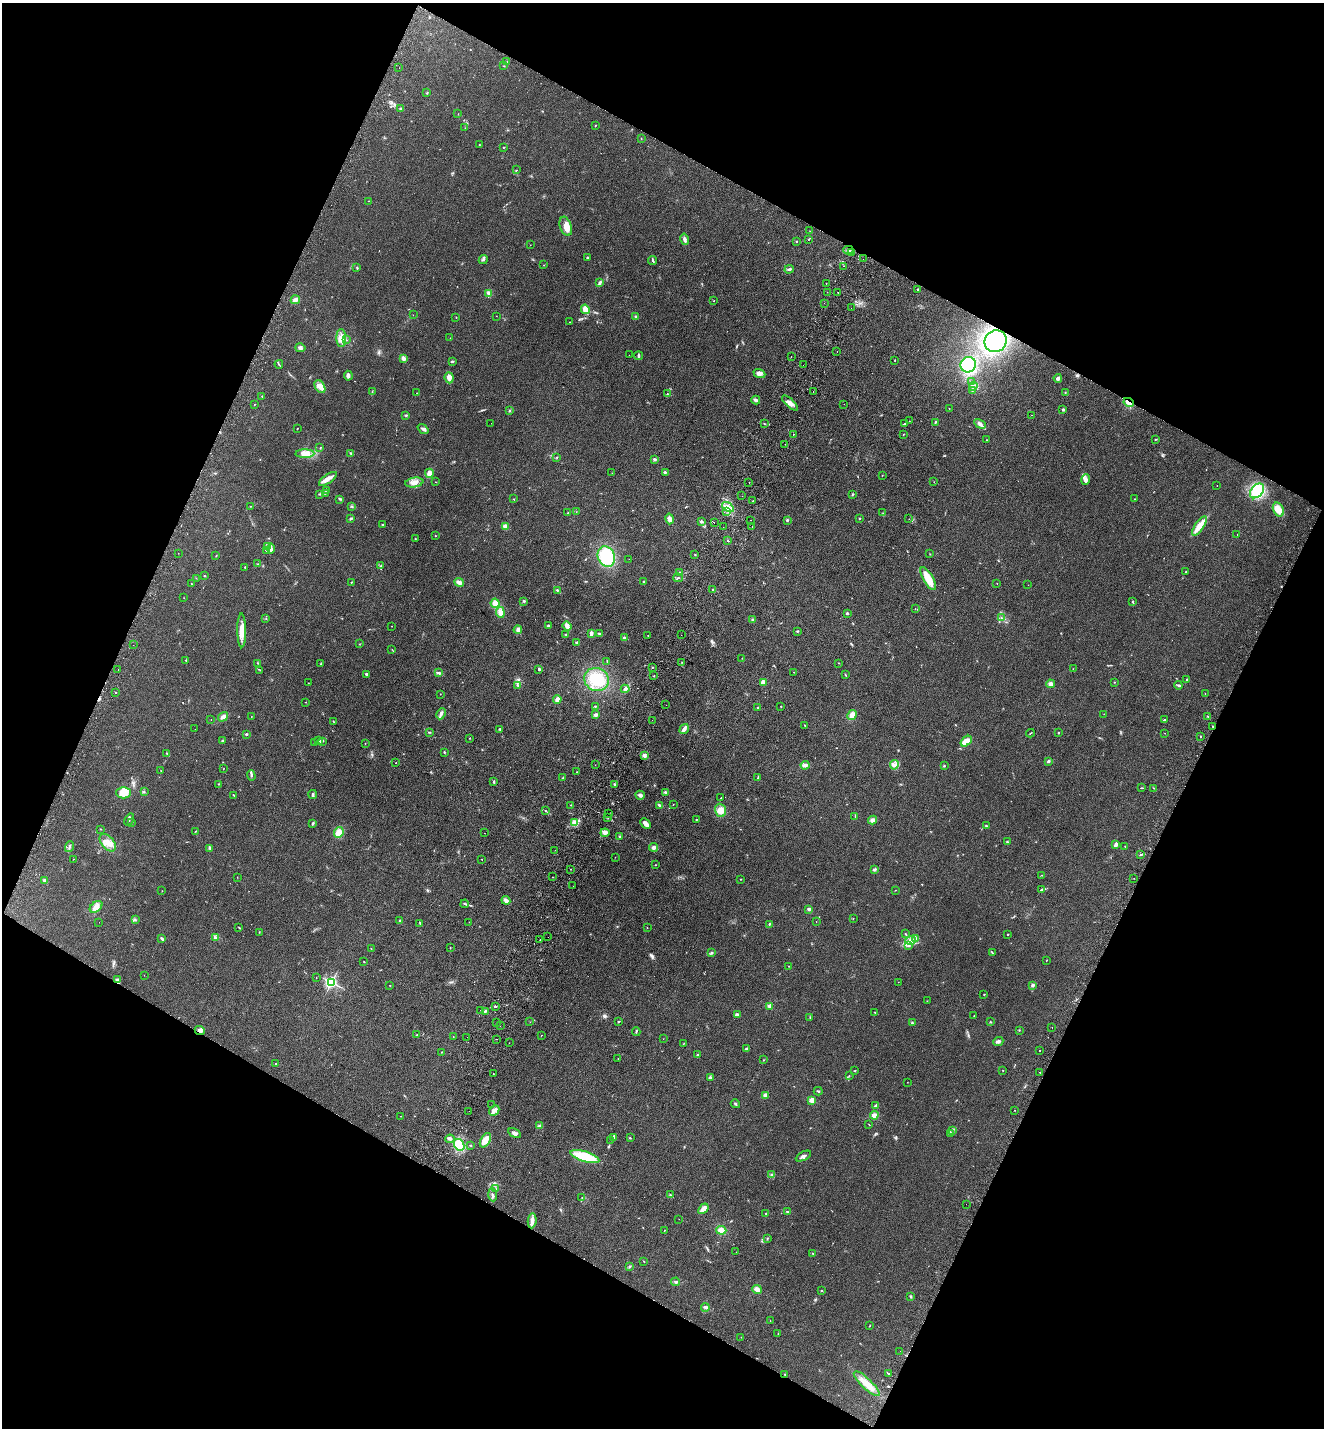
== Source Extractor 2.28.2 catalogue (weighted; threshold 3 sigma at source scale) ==
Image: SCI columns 334-5618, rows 31-5731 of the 5816 x 5760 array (HDU 1 of 3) = the unmasked area's bounding box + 8 px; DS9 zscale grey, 4 x 4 block average (1 PNG px = mean of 4 x 4 image px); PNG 1326 x 1430 px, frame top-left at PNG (2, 3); each listed source drawn as its Kron ellipse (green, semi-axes under 4 px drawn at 4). Shown black and unused: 45% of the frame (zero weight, under 2 of 3 exposures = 3% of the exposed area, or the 3 px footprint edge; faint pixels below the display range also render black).
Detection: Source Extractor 2.28.2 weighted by HDU 2 'WHT'. Background 0.312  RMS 0.014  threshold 0.0645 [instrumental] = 3 sigma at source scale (4.5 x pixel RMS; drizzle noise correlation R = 1.50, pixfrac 1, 0.05/0.05 arcsec/px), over >= 5 px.
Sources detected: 524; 2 too faint to see at this stretch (4 x 4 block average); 23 cosmic-ray / hot-pixel residue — neither listed nor drawn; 9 coinciding with a brighter row at this scale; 15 inside a brighter listed object's ellipse — not listed separately; the other 475 listed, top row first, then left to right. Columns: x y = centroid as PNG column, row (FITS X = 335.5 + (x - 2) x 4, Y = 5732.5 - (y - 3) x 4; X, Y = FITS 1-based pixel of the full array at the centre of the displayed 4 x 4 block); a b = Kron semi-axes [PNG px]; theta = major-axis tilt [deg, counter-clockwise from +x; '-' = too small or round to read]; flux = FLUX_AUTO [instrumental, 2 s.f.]
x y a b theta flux
507 62 3 2 - 5.1
504 66 2 2 - 5.7
399 68 2 2 - 1.1
427 93 2 2 - 4.8
401 109 2 2 - 7.5
458 114 2 2 - 2.2
595 126 2 2 - 3.8
465 128 2 2 - 2.6
641 139 2 2 - 2
479 144 2 2 - 5.7
503 147 2 2 - 2.8
516 170 2 2 - 2.1
368 201 2 2 - 2.1
566 226 10 5 -70 61
810 231 2 2 - 1.8
685 239 6 3 -76 22
809 239 3 2 - 4.4
796 241 2 2 - 5
530 245 2 2 - 1.3
848 250 5 2 - 18
851 252 3 2 - 6.2
587 258 3 2 - 7.4
483 259 5 2 - 13
863 259 2 2 - 2.2
653 260 4 2 - 10
544 265 2 2 - 2.9
844 266 2 2 - 4.1
357 268 3 2 - 4.2
789 269 4 2 - 12
599 283 4 2 - 21
826 283 2 2 - 3.5
918 289 2 2 - 38
827 292 2 2 - 1.2
838 292 2 2 - 4.2
489 293 4 3 - 30
295 300 5 3 - 33
714 301 2 2 - 3
824 303 2 2 - 2.9
851 308 2 2 - 1.9
585 309 5 4 - 55
413 315 2 2 - 1.2
496 316 2 2 - 1.6
456 317 2 2 - 2
636 317 2 2 - 5.4
570 322 2 2 - 2.3
341 338 9 5 -89 54
450 338 2 2 - 3.4
346 340 2 2 - 4.4
996 341 11 10 - 500
300 348 5 3 - 18
837 351 2 2 - 3.8
629 355 2 2 - 2.8
638 356 4 2 - 13
791 356 2 2 - 3.2
403 358 4 3 - 25
895 360 2 2 - 3
452 361 3 2 - 6.5
279 364 4 2 - 6.2
803 365 2 2 - 2.4
968 365 8 7 - 530
759 374 6 4 -20 27
348 376 5 3 - 24
449 378 5 4 - 45
1058 378 4 4 - 17
972 381 2 2 - 2.6
973 386 4 3 - 18
320 387 7 5 -58 45
972 390 2 2 - 5.9
813 391 2 2 - 4.3
372 392 2 2 - 2.3
417 393 2 2 - 2.5
1065 393 2 2 - 3.1
667 394 2 2 - 4.3
262 396 2 2 - 3.7
756 400 4 3 - 25
1129 402 5 2 - 39
790 403 10 4 -43 43
254 404 2 2 - 3
844 404 2 2 - 1
949 408 2 2 - 2.6
1063 410 2 2 - 46
510 411 3 2 - 6
406 415 3 2 - 8.1
1032 415 2 2 - 2.1
909 421 2 2 - 1.4
935 422 4 2 - 6.1
491 423 2 2 - 2.7
764 424 2 2 - 3.7
904 424 2 2 - 3.6
980 424 6 3 -28 28
297 429 2 2 - 3.1
423 429 6 2 -39 23
903 434 2 2 - 2.5
793 435 2 2 - 14
1156 439 2 2 - 4.3
987 440 2 2 - 3
785 444 2 2 - 1.3
320 448 2 2 - 3.9
305 454 9 4 1 65
351 454 2 2 - 3.1
557 457 2 2 - 5.5
654 459 3 2 - 11
665 472 4 2 - 11
429 473 4 3 - 42
612 473 2 2 - 2.4
882 475 2 2 - 2.8
328 479 10 4 35 43
1086 480 5 4 - 32
414 482 9 5 10 59
436 482 2 2 - 2.3
934 482 2 2 - 2.6
749 483 2 2 - 6
1217 486 2 2 - 1.9
327 490 2 2 - 6.8
1257 491 8 5 48 270
325 493 2 2 - 3.7
319 494 2 2 - 3.6
852 494 3 2 - 6.9
742 496 2 2 - 2.2
340 499 2 2 - 5.1
513 499 2 2 - 1.6
1134 499 2 2 - 4.8
753 501 2 2 - 3.6
250 506 2 2 - 3.1
351 506 2 2 - 2.9
728 507 6 3 -35 42
1278 510 7 5 -63 97
727 511 2 2 - 4.8
576 512 2 2 - 2
568 513 3 2 - 5.8
883 513 2 2 - 2.3
351 518 3 2 - 12
859 518 2 2 - 24
670 519 5 3 - 39
909 519 2 2 - 1.4
750 520 2 2 - 39
787 520 3 2 - 8.9
701 522 4 3 - 16
714 522 2 2 - 5.2
382 524 2 2 - 5.8
1199 526 11 4 56 95
505 527 4 3 - 36
723 527 2 2 - 1.1
752 527 2 2 - 1.9
1237 535 2 2 - 1.7
435 536 2 2 - 11
415 539 2 2 - 2.3
728 541 2 2 - 5.9
268 546 2 2 - 6.8
271 549 5 3 - 25
267 551 3 3 - 11
178 553 2 2 - 3.9
930 554 2 2 - 3
216 555 2 2 - 2.5
695 555 2 2 - 4.1
606 556 10 8 -68 350
629 559 2 2 - 1.3
258 564 3 2 - 3.2
381 566 2 2 - 2.7
245 567 2 2 - 4.1
1186 572 2 2 - 3.3
680 573 3 2 - 11
204 576 2 2 - 3.7
196 578 2 2 - 1.6
678 578 5 2 - 7.3
928 579 13 5 -60 140
351 582 2 2 - 6.3
459 582 5 3 - 33
644 582 3 2 - 8.5
997 583 2 2 - 1.7
191 584 2 2 - 2.6
1028 585 2 2 - 1.2
557 590 2 2 - 8.4
713 590 2 2 - 6.9
184 598 2 2 - 2.2
524 601 2 2 - 9.1
1133 602 3 2 - 7.1
495 603 5 4 - 56
915 609 2 2 - 1.5
500 612 5 4 - 47
847 613 2 2 - 8.9
266 618 2 2 - 2.2
1001 618 2 2 - 5.2
753 619 3 2 - 8.6
391 626 2 2 - 1.6
548 626 2 2 - 12
567 626 5 3 - 39
242 630 17 4 -89 100
518 630 4 3 - 31
797 631 2 2 - 6.8
591 633 3 2 - 29
565 634 2 2 - 3.4
599 634 3 2 - 8.4
681 635 2 2 - 2.3
648 636 2 2 - 2.4
624 638 3 2 - 15
577 643 2 2 - 18
359 644 2 2 - 3.2
133 645 2 2 - 1.2
392 649 2 2 - 1.9
742 658 2 2 - 3.1
186 660 2 2 - 2.5
607 661 2 2 - 5.3
682 662 2 2 - 2
258 663 2 2 - 3.8
838 663 2 2 - 3.5
320 664 2 2 - 3.9
652 667 2 2 - 6
118 669 2 2 - 1.7
539 669 2 2 - 15
1073 669 2 2 - 2.1
260 670 3 2 - 4.2
794 672 2 2 - 2.1
439 673 3 2 - 15
366 674 3 2 - 11
845 675 3 2 - 4.8
654 676 2 2 - 4.3
597 679 12 11 - 230
1187 679 2 2 - 20
763 682 4 3 - 31
1114 682 2 2 - 3.2
308 683 2 2 - 1.5
1050 684 4 4 - 23
518 685 4 2 - 11
1178 685 4 2 - 13
625 689 4 3 - 19
116 692 2 2 - 14
1205 693 2 2 - 2.1
440 694 2 2 - 2
557 699 4 3 - 36
305 702 2 2 - 2.1
666 705 2 2 - 2
595 706 2 2 - 5
781 706 2 2 - 3.1
758 708 2 2 - 23
441 714 6 3 64 27
1104 714 2 2 - 1.9
596 715 3 2 - 26
852 715 5 3 - 56
251 716 2 2 - 1.8
1208 716 2 2 - 6.4
223 717 5 3 - 36
211 720 2 2 - 1.8
652 720 2 2 - 3.4
1164 720 2 2 - 9.3
334 722 3 2 - 4.6
805 725 2 2 - 4.9
1213 726 2 2 - 6.8
195 729 2 2 - 0.86
500 729 2 2 - 7.4
684 729 5 3 - 35
429 732 2 2 - 3.3
1058 732 2 2 - 4.9
1030 733 4 2 - 5.3
1165 733 2 2 - 1.7
246 734 3 2 - 9.4
1200 736 2 2 - 5
469 738 2 2 - 4
222 741 2 2 - 37
318 741 3 2 - 8.5
322 741 3 3 - 11
966 741 7 3 39 77
315 743 3 2 - 6.6
365 743 2 2 - 1.8
444 752 2 2 - 5
167 753 3 2 - 7.1
644 755 3 3 - 25
1048 761 3 2 - 12
396 763 2 2 - 7.1
595 765 2 2 - 1.4
805 765 4 3 - 29
894 765 5 2 - 18
944 766 2 2 - 5.4
223 769 2 2 - 2.9
161 771 2 2 - 3.7
577 772 2 2 - 5.1
251 775 5 2 - 13
562 778 3 2 - 6.3
758 778 2 2 - 3.7
494 782 3 2 - 9.6
219 784 3 2 - 5.6
614 785 2 2 - 8.2
1142 788 3 2 - 5
1154 788 2 2 - 2
144 792 4 2 - 4.8
665 792 3 2 - 12
124 793 7 6 - 88
312 794 4 2 - 18
234 795 2 2 - 4.9
640 795 4 3 - 22
721 798 2 2 - 9.9
571 805 2 2 - 3.5
660 805 4 2 - 20
673 805 3 2 - 2.5
720 810 7 5 -72 67
545 811 2 2 - 4.6
609 814 2 2 - 2.7
855 817 3 2 - 4.1
608 818 2 2 - 2.9
129 820 6 2 58 12
696 820 2 2 - 5.3
873 820 4 3 - 29
132 823 2 2 - 4.4
313 823 3 2 - 12
575 823 4 3 - 34
646 824 6 3 -44 47
986 826 3 2 - 11
101 829 2 2 - 3.6
195 831 2 2 - 3
339 832 6 4 63 72
484 833 2 2 - 1.4
605 833 4 4 - 37
620 837 3 2 - 14
1007 842 2 2 - 9.3
108 843 10 6 -49 72
1116 845 3 2 - 32
1125 846 2 2 - 2.7
70 847 5 2 - 13
654 847 4 3 - 20
210 848 3 2 - 10
555 850 2 2 - 3.1
1141 855 3 2 - 8.7
615 857 2 2 - 2.3
73 859 2 2 - 1.9
482 859 2 2 - 4.3
655 865 2 2 - 4.1
570 869 2 2 - 4.5
874 869 3 2 - 13
1042 875 2 2 - 3.4
237 877 2 2 - 2
552 877 2 2 - 17
1134 878 2 2 - 3.7
740 879 2 2 - 3.9
45 881 4 3 - 20
573 886 2 2 - 3.6
1041 889 2 2 - 6.2
895 890 2 2 - 2.8
162 891 2 2 - 1.8
506 900 4 4 - 25
465 904 4 2 - 6.7
96 907 7 5 41 46
809 909 3 2 - 18
853 918 2 2 - 2.9
135 920 2 2 - 4.1
400 921 4 2 - 11
99 922 2 2 - 1.5
469 922 2 2 - 2.1
816 922 2 2 - 2.2
420 923 3 2 - 7.1
769 924 2 2 - 11
647 927 2 2 - 1.9
239 928 2 2 - 3.9
259 932 2 2 - 3
905 934 2 2 - 4.5
1007 934 2 2 - 5.2
548 937 2 2 - 4.7
162 938 3 2 - 17
215 938 2 2 - 7.6
915 938 2 2 - 5.8
540 940 2 2 - 1.8
910 940 5 3 - 26
909 946 3 2 - 8.5
450 948 2 2 - 3.3
371 949 2 2 - 4.2
711 953 3 3 - 8.9
992 953 3 2 - 5.8
1046 960 2 2 - 2.4
364 961 2 2 - 3.3
789 966 2 2 - 2.6
144 975 2 2 - 1.5
316 978 2 2 - 2.8
117 980 4 2 - 13
331 982 2 2 - 1600
898 982 2 2 - 1.7
1032 985 3 2 - 7.6
390 986 2 2 - 3.1
984 994 2 2 - 7
927 1001 2 2 - 1.9
495 1006 4 2 - 8.2
770 1006 2 2 - 220
481 1010 2 2 - 20
485 1011 3 2 - 12
875 1012 2 2 - 3.5
737 1014 4 2 - 8
974 1016 2 2 - 1.8
810 1018 2 2 - 3.4
530 1022 2 2 - 1.9
618 1022 2 2 - 5.8
991 1022 3 2 - 5.1
497 1023 2 2 - 3
912 1023 2 2 - 6.8
500 1026 2 2 - 2.7
1052 1027 2 2 - 4.2
200 1030 5 4 - 30
1019 1030 2 2 - 3.4
636 1031 4 2 - 9.1
417 1034 2 2 - 2.8
541 1035 2 2 - 2.3
453 1037 2 2 - 3.8
467 1037 2 2 - 4.7
496 1039 2 2 - 2.2
663 1039 2 2 - 1.3
998 1041 5 3 - 19
509 1043 2 2 - 1.8
683 1044 2 2 - 2.3
746 1049 2 2 - 18
1040 1050 2 2 - 7.7
441 1052 2 2 - 3.2
697 1055 2 2 - 11
618 1058 2 2 - 2.3
763 1060 2 2 - 3
276 1064 2 2 - 2.9
1003 1070 2 2 - 2.8
855 1071 2 2 - 3.7
1040 1072 2 2 - 5.2
493 1073 2 2 - 5.4
849 1076 2 2 - 3.7
710 1078 4 3 - 15
907 1082 2 2 - 1.5
818 1091 4 2 - 7.3
765 1095 3 2 - 28
812 1100 2 2 - 260
735 1104 4 2 - 11
492 1105 2 2 - 1.1
876 1105 3 2 - 16
1014 1110 2 2 - 3.8
469 1111 2 2 - 2
494 1111 6 4 46 33
874 1115 4 4 - 39
400 1116 2 2 - 1.6
869 1124 2 2 - 1.8
540 1126 4 3 - 15
953 1130 2 2 - 11
515 1133 7 3 -32 20
951 1133 2 2 - 4.8
613 1137 4 2 - 12
630 1138 3 2 - 4.9
450 1139 5 3 - 16
485 1140 8 4 61 80
611 1140 2 2 - 2.6
459 1145 6 5 - 210
471 1146 3 2 - 4.3
803 1156 8 2 28 24
585 1157 15 5 -16 340
772 1175 2 2 - 4.1
496 1188 2 2 - 4.7
493 1195 6 3 -86 16
670 1195 4 2 - 8.7
582 1197 2 2 - 3.3
966 1204 2 2 - 2.7
703 1209 6 4 49 41
787 1212 3 2 - 9.5
766 1213 2 2 - 5.4
679 1219 2 2 - 1.3
532 1221 7 3 85 49
664 1230 2 2 - 4.5
721 1230 5 3 - 59
767 1239 3 2 - 5
736 1252 2 2 - 1.4
813 1254 2 2 - 4.2
644 1261 2 2 - 3.6
629 1267 3 2 - 4.2
676 1282 4 2 - 11
757 1289 5 3 - 39
821 1291 2 2 - 5.8
911 1297 3 2 - 8.4
705 1307 4 3 - 20
770 1321 2 2 - 1.9
870 1326 2 2 - 4.2
778 1334 2 2 - 4
741 1337 2 2 - 1.7
900 1351 2 2 - 3.9
888 1374 3 2 - 8.8
785 1375 2 2 - 6
867 1384 17 5 -43 100
Overlapping masked pixels (flux is a lower limit): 4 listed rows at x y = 1129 402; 1213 726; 200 1030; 785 1375
Diffuse or blended objects may show on this block-average render without a row.